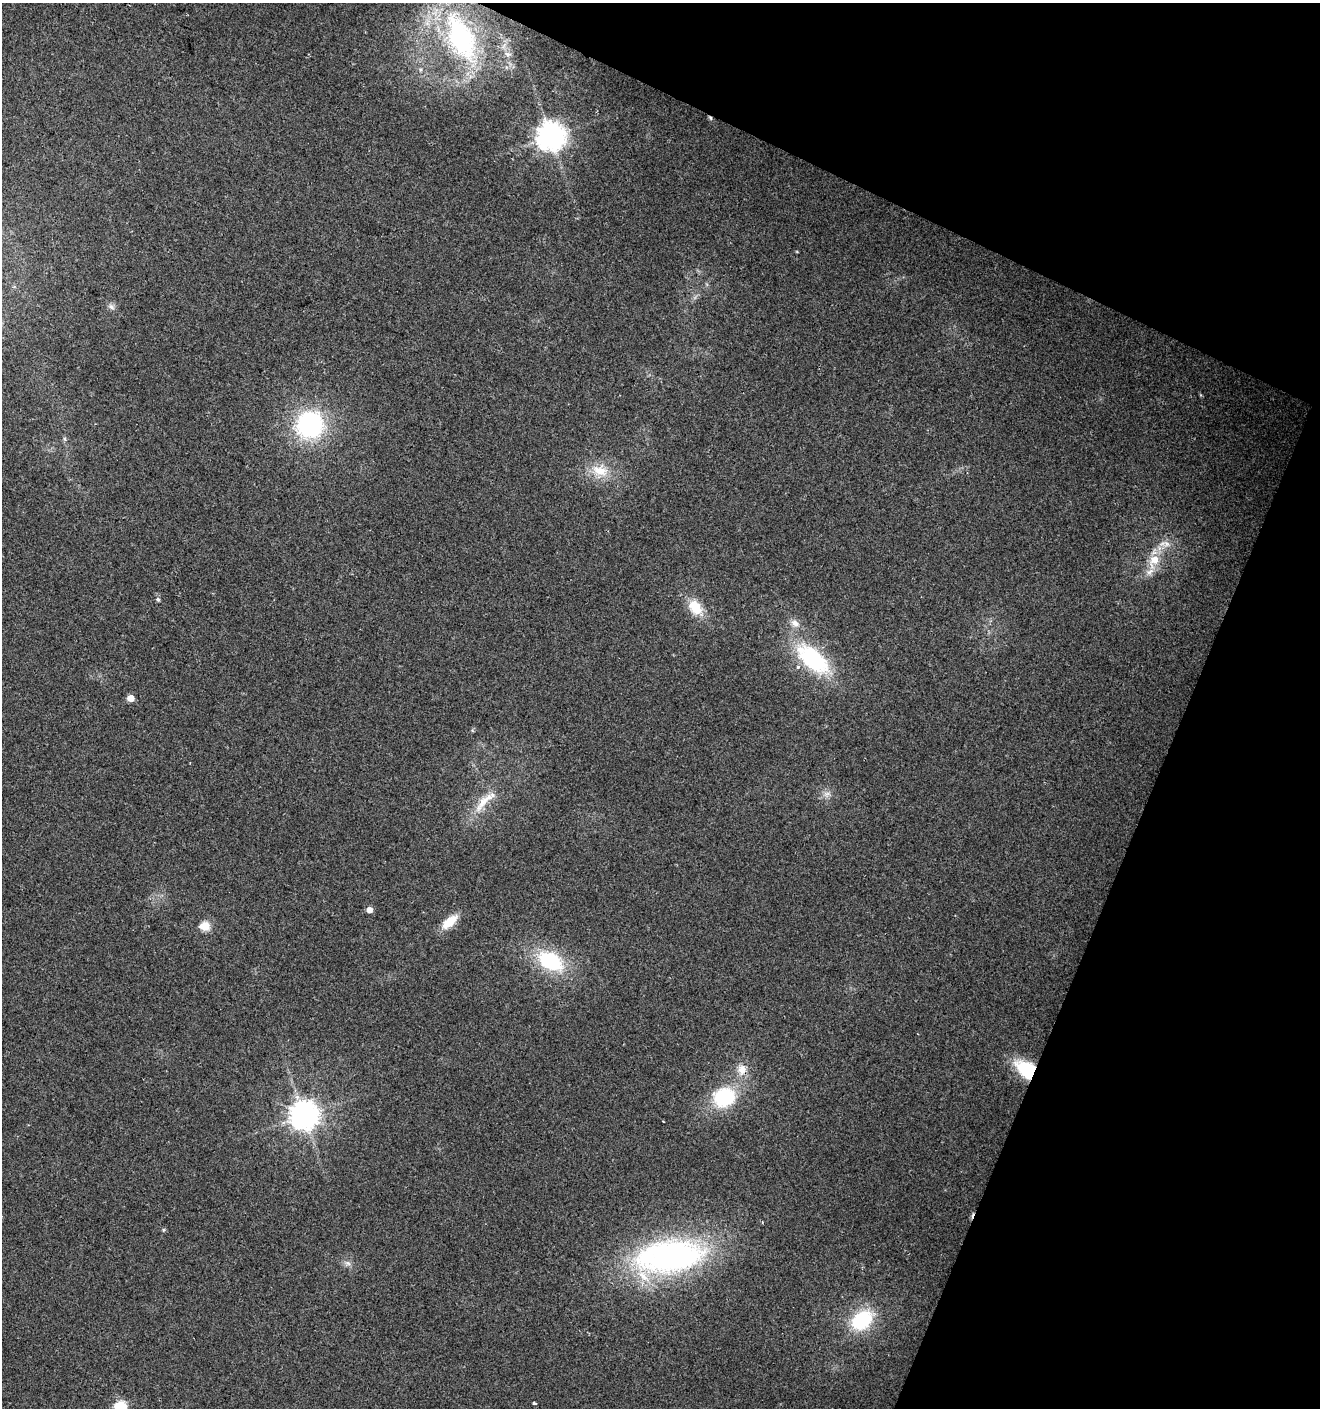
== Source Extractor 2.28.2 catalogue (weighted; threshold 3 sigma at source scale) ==
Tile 8 of 4 x 4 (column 4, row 2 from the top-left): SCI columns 4228-5545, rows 2813-4218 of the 5750 x 5630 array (HDU 1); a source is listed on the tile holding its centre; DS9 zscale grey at full resolution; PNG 1322 x 1410 px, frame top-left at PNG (2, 3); no overlay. Shown black and unused: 21% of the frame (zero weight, under 2 of 3 exposures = <1% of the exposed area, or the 3 px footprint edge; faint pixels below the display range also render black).
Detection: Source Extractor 2.28.2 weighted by HDU 2 'WHT'; one run over the whole footprint, this tile lists its part. Background 0.0782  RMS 0.0098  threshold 0.0443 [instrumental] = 3 sigma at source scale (4.5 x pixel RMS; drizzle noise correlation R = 1.50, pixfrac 1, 0.0396/0.0396 arcsec/px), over >= 5 px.
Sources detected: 37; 1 cosmic-ray / hot-pixel residue — not listed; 2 inside a brighter listed object's ellipse — not listed separately; the other 34 listed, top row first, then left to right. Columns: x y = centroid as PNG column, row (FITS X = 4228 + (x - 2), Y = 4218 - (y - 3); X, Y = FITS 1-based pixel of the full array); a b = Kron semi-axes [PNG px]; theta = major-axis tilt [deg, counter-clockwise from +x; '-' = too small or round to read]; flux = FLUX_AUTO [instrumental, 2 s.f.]
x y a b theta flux
461 38 60 29 -65 160
507 54 8 6 -21 3.4
710 118 6 4 -61 1.6
551 136 9 9 - 1300
797 252 5 3 - 0.78
14 286 4 4 - 1.2
111 307 10 6 -45 3.4
310 425 27 26 - 130
65 439 6 4 -71 1.5
600 471 24 16 -15 24
1167 544 12 8 -28 6.9
1154 560 20 12 66 23
158 599 5 4 - 2.3
695 607 21 15 -53 23
795 623 13 10 -28 7.8
813 659 40 20 -41 100
131 698 5 4 - 15
827 794 11 7 7 5
485 800 45 11 48 24
370 910 5 5 - 7.7
449 922 18 9 39 21
205 926 5 5 - 50
550 961 29 17 -29 77
742 1070 15 12 85 12
1028 1070 19 12 -38 70
724 1097 23 20 23 67
304 1115 9 8 - 1400
663 1121 3 2 - 0.83
164 1230 6 4 89 1.2
669 1257 82 38 9 280
348 1263 10 6 -27 3.7
862 1320 21 16 38 68
534 1403 3 3 - 4.9
121 1406 6 5 - 82
Overlapping masked pixels (flux is a lower limit): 3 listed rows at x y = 710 118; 742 1070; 1028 1070
Isophote crosses this tile's border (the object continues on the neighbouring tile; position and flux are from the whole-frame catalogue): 1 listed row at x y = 121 1406